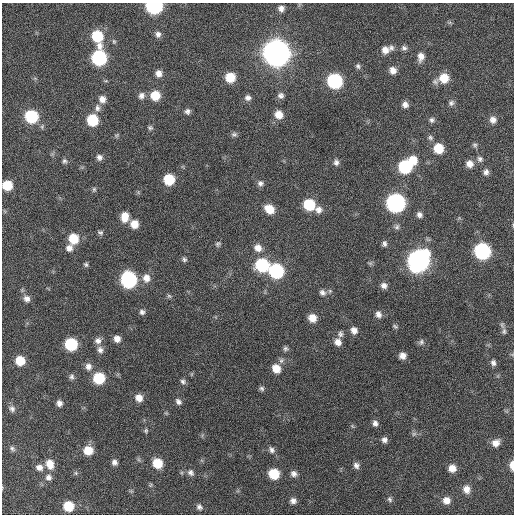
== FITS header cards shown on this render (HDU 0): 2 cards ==
NAXIS1  =                  512 / Axis length
NAXIS2  =                  512 / Axis length

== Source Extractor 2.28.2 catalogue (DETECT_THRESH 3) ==
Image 512 x 512 px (HDU 0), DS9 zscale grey, 1 PNG px = 1 image px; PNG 516 x 516 px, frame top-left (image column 1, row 512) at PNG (2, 3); no overlay
Background 400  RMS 11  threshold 31.6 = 3 sigma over >= 5 px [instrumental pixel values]
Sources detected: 135; all 135 listed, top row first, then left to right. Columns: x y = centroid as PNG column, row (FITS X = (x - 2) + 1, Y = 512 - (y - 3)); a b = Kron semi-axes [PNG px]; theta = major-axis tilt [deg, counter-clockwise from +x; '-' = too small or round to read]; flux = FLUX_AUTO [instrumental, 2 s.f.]
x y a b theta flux
154 6 9 7 -4 1.3e+05
281 8 7 6 - 3.4e+03
158 34 8 7 - 2.9e+03
97 36 11 8 -72 3.0e+04
114 41 7 5 -69 1.2e+03
391 48 8 7 - 2.4e+03
404 48 8 7 - 2.1e+03
385 50 9 9 - 5.0e+03
276 53 11 10 - 1.1e+06
421 57 10 7 82 5.1e+03
99 58 10 9 - 9.6e+04
358 66 7 5 -70 1.6e+03
393 70 8 7 - 4.9e+03
159 73 8 7 - 4.3e+03
230 77 8 8 - 1.6e+04
443 78 12 8 21 1.5e+04
106 81 6 3 -17 8.0e+02
335 81 9 9 - 9.0e+04
155 95 8 8 - 1.5e+04
141 96 9 8 - 3.2e+03
281 96 8 8 - 2.7e+03
248 98 8 7 - 2.8e+03
102 99 9 8 - 4.8e+03
451 103 8 7 - 2.2e+03
405 105 7 7 - 3.4e+03
97 108 10 7 -85 3.1e+03
187 111 7 6 - 2.3e+03
279 114 9 8 - 7.5e+03
31 116 9 8 - 4.9e+04
92 120 8 8 - 2.9e+04
432 120 7 6 - 2.0e+03
493 120 8 8 - 4.1e+03
150 128 6 6 - 1.4e+03
234 134 8 6 0 1.8e+03
117 135 7 5 25 1.1e+03
430 137 7 6 - 1.8e+03
475 145 7 6 - 1.5e+03
438 148 8 8 - 1.7e+04
99 157 7 7 - 2.8e+03
480 159 9 8 - 2.4e+03
413 160 9 8 - 1.2e+04
64 161 7 6 - 1.6e+03
336 162 8 7 - 2.5e+03
469 164 8 8 - 5.1e+03
405 167 9 8 - 5.5e+04
486 172 8 7 - 2.7e+03
169 179 8 8 - 2.5e+04
260 183 7 7 - 2.4e+03
7 185 7 7 - 1.9e+04
94 189 7 5 76 1.3e+03
396 203 10 9 - 2.4e+05
309 205 9 8 - 3.0e+04
269 209 9 8 - 1.1e+04
318 210 10 9 - 4.3e+03
419 215 8 7 - 2.8e+03
125 217 10 8 85 9.5e+03
134 224 9 8 - 7.8e+03
397 227 8 7 - 2.1e+03
100 232 8 6 -25 1.7e+03
73 238 9 9 - 1.7e+04
218 244 7 6 - 1.4e+03
384 244 7 6 - 2.2e+03
69 248 8 8 - 4.0e+03
258 248 9 8 - 5.8e+03
482 251 9 9 - 1.3e+05
184 259 6 6 - 1.5e+03
418 261 12 10 57 4.2e+05
370 263 7 5 28 1.3e+03
86 264 6 6 - 1.4e+03
262 265 9 9 - 5.5e+04
276 271 9 9 - 8.8e+04
146 278 11 10 - 6.4e+03
128 279 9 9 - 1.2e+05
384 285 8 8 - 3.5e+03
322 292 10 8 -43 3.1e+03
169 296 7 5 -44 1.3e+03
27 299 8 7 - 3.3e+03
142 312 7 7 - 2.3e+03
378 314 9 7 -70 3.7e+03
312 318 8 8 - 8.4e+03
395 326 8 5 -30 1.4e+03
354 330 8 7 - 4.4e+03
504 331 9 7 83 2.3e+03
340 334 9 7 -90 2.3e+03
117 339 7 7 - 4.7e+03
98 341 9 9 - 3.7e+03
338 342 8 8 - 5.1e+03
421 342 9 7 43 2.1e+03
71 344 8 8 - 4.6e+04
285 349 7 6 - 1.7e+03
100 350 10 8 -75 3.4e+03
402 356 7 7 - 4.9e+03
281 360 8 7 - 2.2e+03
20 361 8 7 - 1.3e+04
493 363 9 7 -71 2.6e+03
88 367 9 8 - 4.2e+03
276 368 9 8 - 9.0e+03
192 374 6 4 71 7.2e+02
72 377 8 6 -90 2.0e+03
99 378 8 8 - 3.1e+04
183 381 7 6 - 1.9e+03
262 388 7 6 - 1.7e+03
139 398 8 7 - 6.2e+03
178 401 8 6 -47 2.4e+03
59 403 6 6 - 3.0e+03
12 409 9 8 - 2.6e+03
166 413 5 5 - 8.4e+02
375 423 8 6 -69 2.7e+03
352 426 6 4 -71 8.7e+02
146 431 6 5 - 1.2e+03
414 434 7 6 - 1.7e+03
384 440 7 6 - 2.8e+03
496 443 9 8 - 5.3e+03
12 448 8 5 -41 1.7e+03
88 450 9 8 - 1.2e+04
272 450 9 6 -48 2.4e+03
114 462 7 6 - 2.8e+03
157 463 8 8 - 1.6e+04
50 464 11 8 -72 8.4e+03
356 465 8 6 -57 2.6e+03
512 465 9 4 -89 6.3e+03
39 467 9 7 -22 3.8e+03
452 468 7 7 - 6.3e+03
76 473 6 5 - 1.1e+03
191 473 9 7 -52 2.6e+03
274 474 8 7 - 2.2e+04
294 474 7 6 - 2.7e+03
48 477 8 8 - 3.0e+03
466 489 9 8 - 5.6e+03
131 491 5 5 - 9.8e+02
390 499 8 6 -48 1.5e+03
446 500 8 8 - 5.9e+03
293 501 6 5 - 2.7e+03
68 506 8 8 - 1.9e+04
199 507 8 6 -36 2.1e+03
At the frame edge (FLAGS 8, measured only in part): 3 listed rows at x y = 154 6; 7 185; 512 465